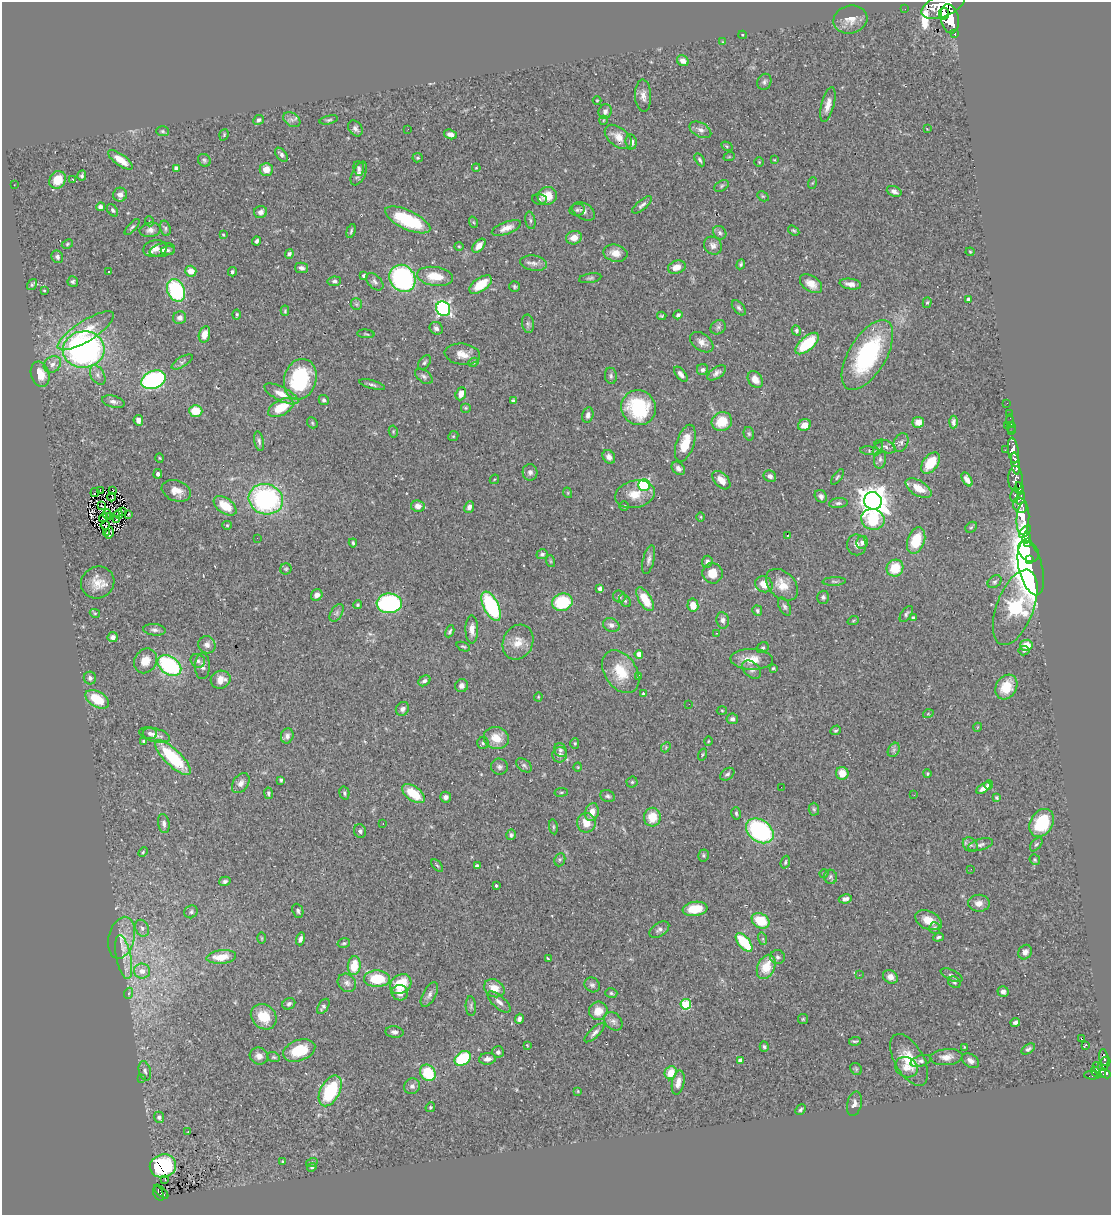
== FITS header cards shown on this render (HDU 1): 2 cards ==
NAXIS1  =                 1109
NAXIS2  =                 1213

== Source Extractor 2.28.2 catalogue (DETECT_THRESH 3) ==
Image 1109 x 1213 px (HDU 1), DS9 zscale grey, 1 PNG px = 1 image px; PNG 1113 x 1217 px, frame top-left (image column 1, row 1213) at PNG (2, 2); each listed source drawn as its Kron ellipse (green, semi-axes under 4 px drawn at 4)
Background 0.637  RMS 0.031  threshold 0.093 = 3 sigma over >= 5 px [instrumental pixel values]
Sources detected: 466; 1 with non-positive FLUX_AUTO (blend fragments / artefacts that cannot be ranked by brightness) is neither listed nor drawn; the other 465 listed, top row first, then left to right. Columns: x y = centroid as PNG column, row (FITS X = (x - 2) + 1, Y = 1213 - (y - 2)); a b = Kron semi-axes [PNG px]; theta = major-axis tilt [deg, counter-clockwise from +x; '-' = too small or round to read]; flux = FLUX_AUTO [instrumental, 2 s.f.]
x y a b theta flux
943 5 23 11 22 3000
905 9 2 2 - 3.5
944 14 6 5 - 660
950 19 15 8 -79 2400
850 20 17 14 15 26
955 34 3 3 - 69
742 35 4 3 - 1.9
723 42 4 3 - 1.9
683 61 6 5 - 14
764 82 8 6 60 5.9
643 96 16 8 -87 15
597 100 4 3 - 1.6
828 105 18 6 75 16
605 111 7 6 - 7.7
259 120 5 4 - 5.4
292 120 9 6 -35 7.7
329 120 9 4 13 4.3
604 120 4 3 - 1.4
355 128 8 6 -55 7.4
408 129 2 2 - 1.4
927 129 3 3 - 1.1
700 130 12 7 -29 9.8
163 131 6 5 - 3.8
450 134 6 4 -19 11
224 135 6 4 71 2.7
618 137 15 9 -39 22
631 142 7 5 -82 12
727 146 6 4 -32 2.9
281 155 8 5 -50 6.7
729 157 6 3 19 2.4
418 158 5 4 - 3.3
120 160 14 5 -36 29
204 160 7 6 - 4.2
700 160 7 4 -58 4.2
774 160 3 3 - 1.9
759 162 4 4 - 1.9
176 168 4 4 - 6
359 168 7 5 -83 5.5
476 168 4 3 - 1.8
266 169 6 6 - 21
359 174 13 6 63 9.6
82 175 5 3 - 4.1
72 179 3 3 - 24
58 180 9 8 - 33
812 183 6 3 70 2.4
14 185 2 2 - 1
722 186 8 5 29 3.9
894 191 7 5 -21 7.4
120 195 7 6 - 12
547 196 10 9 - 32
763 196 6 4 -29 2.7
539 199 7 5 -5 4
642 205 12 5 39 6.9
100 207 4 4 - 8.4
112 210 7 4 -51 4
577 210 7 6 - 5
584 211 12 8 -31 10
261 212 6 6 - 9.9
408 220 24 9 -25 130
530 220 9 5 -78 4.5
149 221 5 3 - 1.9
473 222 6 3 -70 2.6
132 227 10 4 47 3.8
165 228 8 5 -74 4.3
506 228 15 6 20 17
150 230 11 7 9 9.7
794 230 6 4 -34 3.1
351 231 7 4 74 4
720 233 7 6 - 5.4
223 235 4 3 - 1.9
574 238 8 6 14 17
257 241 4 3 - 5.5
67 244 6 4 28 2.7
459 246 5 3 - 1.9
479 246 8 5 48 17
713 246 10 8 -42 11
155 249 12 8 12 14
162 250 13 6 11 8.9
168 250 7 4 5 4.2
970 252 4 4 - 1.9
615 253 12 8 -12 20
289 254 5 4 - 6.9
57 257 6 5 - 5.8
534 263 13 7 -9 11
741 264 5 4 - 4
677 267 9 6 18 20
301 268 7 5 -11 6.8
191 271 5 5 - 23
109 272 3 2 - 3
232 272 5 4 - 4
364 276 4 3 - 6.8
435 276 18 9 -8 43
402 278 14 12 -53 350
590 278 11 4 9 4.6
334 281 7 5 7 4.7
73 282 5 5 - 4.4
375 282 10 6 -46 7
32 284 6 4 56 3.1
811 284 12 7 -34 20
850 284 11 5 -8 13
480 285 13 6 35 48
514 287 5 5 - 3.6
176 290 12 8 -66 200
44 291 3 2 - 1.7
969 299 4 4 - 8.4
927 303 5 4 - 2.8
356 304 6 5 - 4
739 308 9 5 -49 5.1
443 309 8 6 -54 450
285 311 5 4 - 2.6
237 315 5 3 - 3.1
678 315 4 3 - 4.7
662 316 4 3 - 2.8
180 318 6 6 - 10
528 324 9 6 -79 5.4
718 327 8 6 38 6
436 328 7 6 - 7.5
796 330 5 4 - 3.8
86 331 32 10 32 57
204 334 8 5 75 19
366 334 8 2 -5 2.2
702 342 13 8 -36 14
807 343 14 7 41 100
84 349 21 18 5 670
462 354 18 10 -7 25
867 355 39 18 59 260
182 362 12 5 31 5.9
424 362 8 5 53 4.3
473 362 5 3 - 2.7
52 364 9 7 38 11
702 370 6 5 - 5.3
717 373 11 5 35 8.2
40 374 13 9 -72 31
681 374 9 4 -50 9.6
98 375 10 6 -61 8.5
424 376 10 6 -37 6.5
611 376 8 5 -82 4.8
300 379 20 16 75 190
154 380 13 8 21 320
755 380 9 6 -54 21
372 385 13 4 -15 5.7
281 394 19 7 -27 24
461 394 6 5 - 17
324 400 5 4 - 4.9
513 401 4 3 - 3.5
113 402 11 6 -14 8.8
1007 403 2 2 - 6
281 408 14 7 29 55
465 408 5 5 - 2.9
638 408 18 17 - 160
196 411 6 6 - 50
1009 414 2 2 - 7
588 415 8 5 76 9
138 420 5 4 - 9.1
1010 421 6 3 -87 14
722 422 10 9 - 54
918 422 6 5 - 16
953 422 6 4 86 6
312 423 6 5 - 3
804 425 7 5 28 20
1007 425 3 3 - 59
1011 427 5 2 - 17
393 431 6 4 -80 3
1011 431 4 2 - 19
749 434 7 5 -75 3.7
453 436 5 4 - 2.6
259 441 10 4 -77 5.4
901 442 10 7 67 6.6
685 443 19 9 72 46
885 447 11 6 -19 7.5
878 448 7 4 63 3.7
1005 450 2 2 - 7.2
870 451 10 4 -6 4.2
1013 451 13 5 -82 880
609 457 7 6 - 11
159 458 4 3 - 1.8
880 459 9 6 83 6.8
931 463 12 7 53 47
1016 463 11 4 -81 730
678 468 7 5 -45 8.7
530 472 8 7 - 8
158 474 5 4 - 4
770 476 6 5 - 7.8
837 477 9 4 52 3.5
494 479 5 3 - 2.1
967 479 8 4 -59 11
1015 479 13 7 -89 630
721 480 11 6 -46 20
644 485 6 6 - 220
919 488 14 7 -31 28
1019 488 6 4 -80 400
100 491 4 2 - 5.2
113 491 3 2 - 3.9
176 491 15 10 -18 23
95 492 5 2 - 1.6
568 493 5 3 - 2.2
635 494 20 13 12 36
1015 495 7 4 82 180
821 496 7 5 -49 8.3
112 497 4 2 - 1.3
1020 498 6 4 74 260
266 499 17 15 -16 360
873 501 9 8 - 3000
838 503 9 5 6 5.1
1020 505 8 6 -59 640
101 506 2 2 - 1.2
225 506 13 7 -35 43
418 506 7 5 -10 13
624 506 4 4 - 2.6
469 507 6 4 67 8.5
123 511 3 2 - 1.9
107 514 5 2 - 1.3
119 514 4 2 - 0.065
129 514 3 2 - 1.3
110 517 3 2 - 0.19
701 517 5 3 - 1.9
104 518 5 3 - 1.2
117 519 3 3 - 2.8
873 519 12 10 -18 100
1023 519 16 6 87 1600
105 525 4 2 - 0.38
227 525 5 4 - 2.4
971 527 6 5 - 3.1
1025 532 7 4 46 520
106 533 4 2 - 1.7
109 533 6 4 72 1.8
787 535 3 2 - 2.8
257 538 2 2 - 57
1026 538 5 4 - 730
916 541 14 8 70 63
862 542 6 5 - 7.4
353 543 4 3 - 3.2
1028 543 4 3 - 450
857 545 10 9 - 10
1028 551 12 9 -44 690
542 554 6 5 - 4.6
649 559 15 5 77 8.6
1029 559 3 3 - 320
550 561 6 4 -71 2.5
707 562 6 5 - 5.6
895 568 9 8 - 49
1031 568 27 11 -76 570
286 569 5 5 - 3.2
712 573 10 10 - 28
834 581 12 4 2 4.2
995 582 8 5 38 4.9
98 583 17 15 31 32
764 584 9 7 -33 25
782 585 19 12 -44 33
600 589 4 3 - 8.4
317 595 6 5 - 10
619 596 6 6 - 5.6
823 597 6 6 - 5
645 599 13 6 -59 45
625 601 7 5 -53 3.9
562 602 10 8 15 110
389 603 12 10 2 320
358 605 4 4 - 2.8
693 605 6 5 - 26
491 606 16 7 -63 200
785 606 10 5 -62 5.5
1015 607 40 18 69 600
757 610 5 4 - 3.6
95 613 5 4 - 2.2
337 613 10 5 57 5.8
906 614 9 5 54 4.8
913 617 4 3 - 4
723 620 8 6 -81 8.1
853 621 6 3 20 2.2
611 625 8 6 -24 8.7
472 629 14 6 -89 16
155 630 11 5 -5 7.5
450 631 6 4 63 4.1
717 633 3 2 - 1.3
113 637 5 5 - 9
518 642 18 14 64 31
207 645 9 8 - 10
1026 645 6 5 - 34
463 647 7 3 -22 2.8
763 648 6 5 - 4.7
1024 651 5 5 - 3.8
639 654 4 4 - 17
752 659 21 10 -2 33
145 661 13 11 58 29
198 661 7 6 - 7.2
169 665 13 8 -35 250
202 666 13 7 89 11
773 668 4 3 - 2.8
752 670 11 7 -42 8
621 672 23 16 -56 60
638 676 3 3 - 3
90 678 6 6 - 6.4
221 680 10 9 - 21
424 681 6 5 - 6.1
462 686 6 6 - 9.6
1006 687 13 10 59 45
643 694 3 3 - 3.2
538 697 4 4 - 2.1
97 699 13 7 -30 63
689 704 2 2 - 1.2
402 709 7 6 - 7.6
722 710 5 3 - 1.9
928 714 5 3 - 1.8
732 719 6 5 - 6.3
978 727 4 3 - 1.4
836 730 5 4 - 3.6
150 733 7 5 -7 6.4
155 735 16 7 -14 14
287 736 7 6 - 8.2
496 738 13 11 -16 36
144 741 4 3 - 3.3
708 741 4 3 - 1.6
483 743 6 6 - 4.1
575 743 5 4 - 2.8
666 747 5 4 - 2.7
560 750 7 6 - 5.3
894 750 7 5 60 5.4
560 755 7 7 - 7.1
702 755 6 3 71 2.3
173 758 23 8 -44 150
524 765 9 5 -39 5.2
499 767 8 8 - 7.6
578 767 4 3 - 1.6
842 773 6 6 - 28
727 774 8 5 35 5.1
927 774 4 3 - 2.3
281 780 4 3 - 3.4
632 782 5 5 - 3.4
241 783 11 7 54 12
989 785 5 4 - 6.5
781 787 2 2 - 1.4
984 788 8 4 32 12
561 792 7 3 8 2.5
268 793 6 4 -79 3.7
344 793 7 4 -76 4.1
413 794 13 7 -35 58
914 795 3 2 - 1.6
608 796 7 6 - 4.9
446 797 5 5 - 8.8
997 797 3 3 - 3.4
814 809 6 5 - 3.5
592 812 9 6 74 18
736 813 6 4 -75 3.6
652 817 9 8 - 39
164 823 10 5 -81 7.3
383 823 2 2 - 1.6
586 823 10 9 - 27
1042 823 15 11 57 100
553 827 7 4 -82 3.4
360 831 7 6 - 5.2
760 831 15 11 -36 260
511 835 5 5 - 4.4
1036 844 8 4 51 3.7
970 845 8 6 -43 7
980 845 13 5 15 7.6
143 852 5 3 - 2.3
703 855 6 5 - 3.5
560 860 7 5 68 3.7
1035 860 5 5 - 3.4
785 862 6 4 70 3.2
437 865 7 3 -48 2.9
477 866 4 4 - 5.4
971 869 2 2 - 1.1
824 873 5 3 - 1.8
830 877 7 6 - 4.4
225 881 6 4 17 5.6
496 885 3 3 - 3.5
845 899 6 4 9 7
979 903 11 8 -1 15
695 909 12 7 7 46
298 911 7 5 -66 4.3
191 912 7 6 - 5
928 920 14 9 -25 28
761 921 9 7 -32 63
142 928 9 6 -64 6.8
935 928 6 5 - 6.4
659 930 11 6 33 7.2
938 937 5 3 - 3.7
122 938 21 13 76 31
262 938 5 3 - 2
300 939 6 4 73 6.1
763 939 6 4 -72 3.4
744 942 11 5 -50 98
344 943 6 5 - 3.5
1025 952 7 6 - 10
124 957 22 7 -78 25
221 957 15 7 5 41
777 957 7 7 - 5.5
548 959 4 2 - 3.2
354 966 9 6 85 47
766 967 13 8 65 55
142 971 8 7 - 18
859 975 3 3 - 1.7
951 975 12 5 -26 6
890 977 8 6 -32 16
377 979 13 8 0 75
954 982 7 5 -33 3.9
347 983 10 8 -45 9.3
401 984 11 9 36 63
592 985 8 7 - 5.8
494 988 11 8 -30 30
1003 992 5 5 - 9.6
129 993 5 3 - 2.7
400 993 8 7 - 17
611 993 6 4 -16 3.3
429 995 14 6 61 9
499 1002 14 6 -42 12
289 1004 7 5 31 5.2
686 1004 5 5 - 140
323 1006 8 5 57 7
471 1006 10 5 -87 4.6
598 1011 9 9 - 26
264 1017 14 11 -43 50
519 1019 5 4 - 6.7
803 1019 5 5 - 2.7
613 1021 10 8 -46 9
1015 1022 5 4 - 6.3
394 1032 9 5 -5 7.1
595 1033 13 5 43 7.9
1081 1039 4 3 - 11
855 1041 6 2 6 2.9
527 1045 3 3 - 1.4
1085 1045 3 2 - 2.8
764 1047 5 4 - 3.6
964 1047 3 2 - 1.5
1028 1049 7 4 34 4.6
299 1050 17 10 19 64
498 1052 6 5 - 6.4
259 1056 9 8 - 13
274 1057 6 4 -20 3.3
946 1057 16 8 5 18
1104 1057 8 4 -81 150
463 1058 9 6 34 110
487 1059 8 6 7 9.4
740 1060 4 3 - 7.7
909 1060 28 14 -60 53
921 1061 10 5 18 6.2
970 1061 9 6 -34 11
1104 1064 7 5 52 200
906 1067 12 10 -25 18
856 1069 6 5 - 3.2
1099 1070 9 5 -54 260
145 1071 10 6 -75 6.6
1096 1072 6 4 -53 220
428 1073 9 7 -54 81
671 1073 7 6 - 34
1105 1073 6 4 -40 220
1092 1075 8 4 -3 41
141 1078 3 3 - 2
678 1083 12 6 78 18
412 1086 8 7 - 7.7
330 1091 17 9 62 130
578 1091 3 3 - 1.8
854 1104 12 7 77 11
430 1107 5 4 - 3.2
800 1110 6 4 47 3.8
159 1117 5 5 - 5.4
188 1132 2 2 - 9.2
283 1162 4 4 - 2.8
312 1162 6 4 15 2.7
163 1166 13 11 18 160
312 1167 5 3 - 2.4
165 1179 3 2 - 2.9
161 1191 9 2 -43 54
158 1193 7 5 -64 66
At the frame edge (FLAGS 8, measured only in part): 1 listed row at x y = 943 5
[1 non-positive-flux detection neither listed nor drawn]